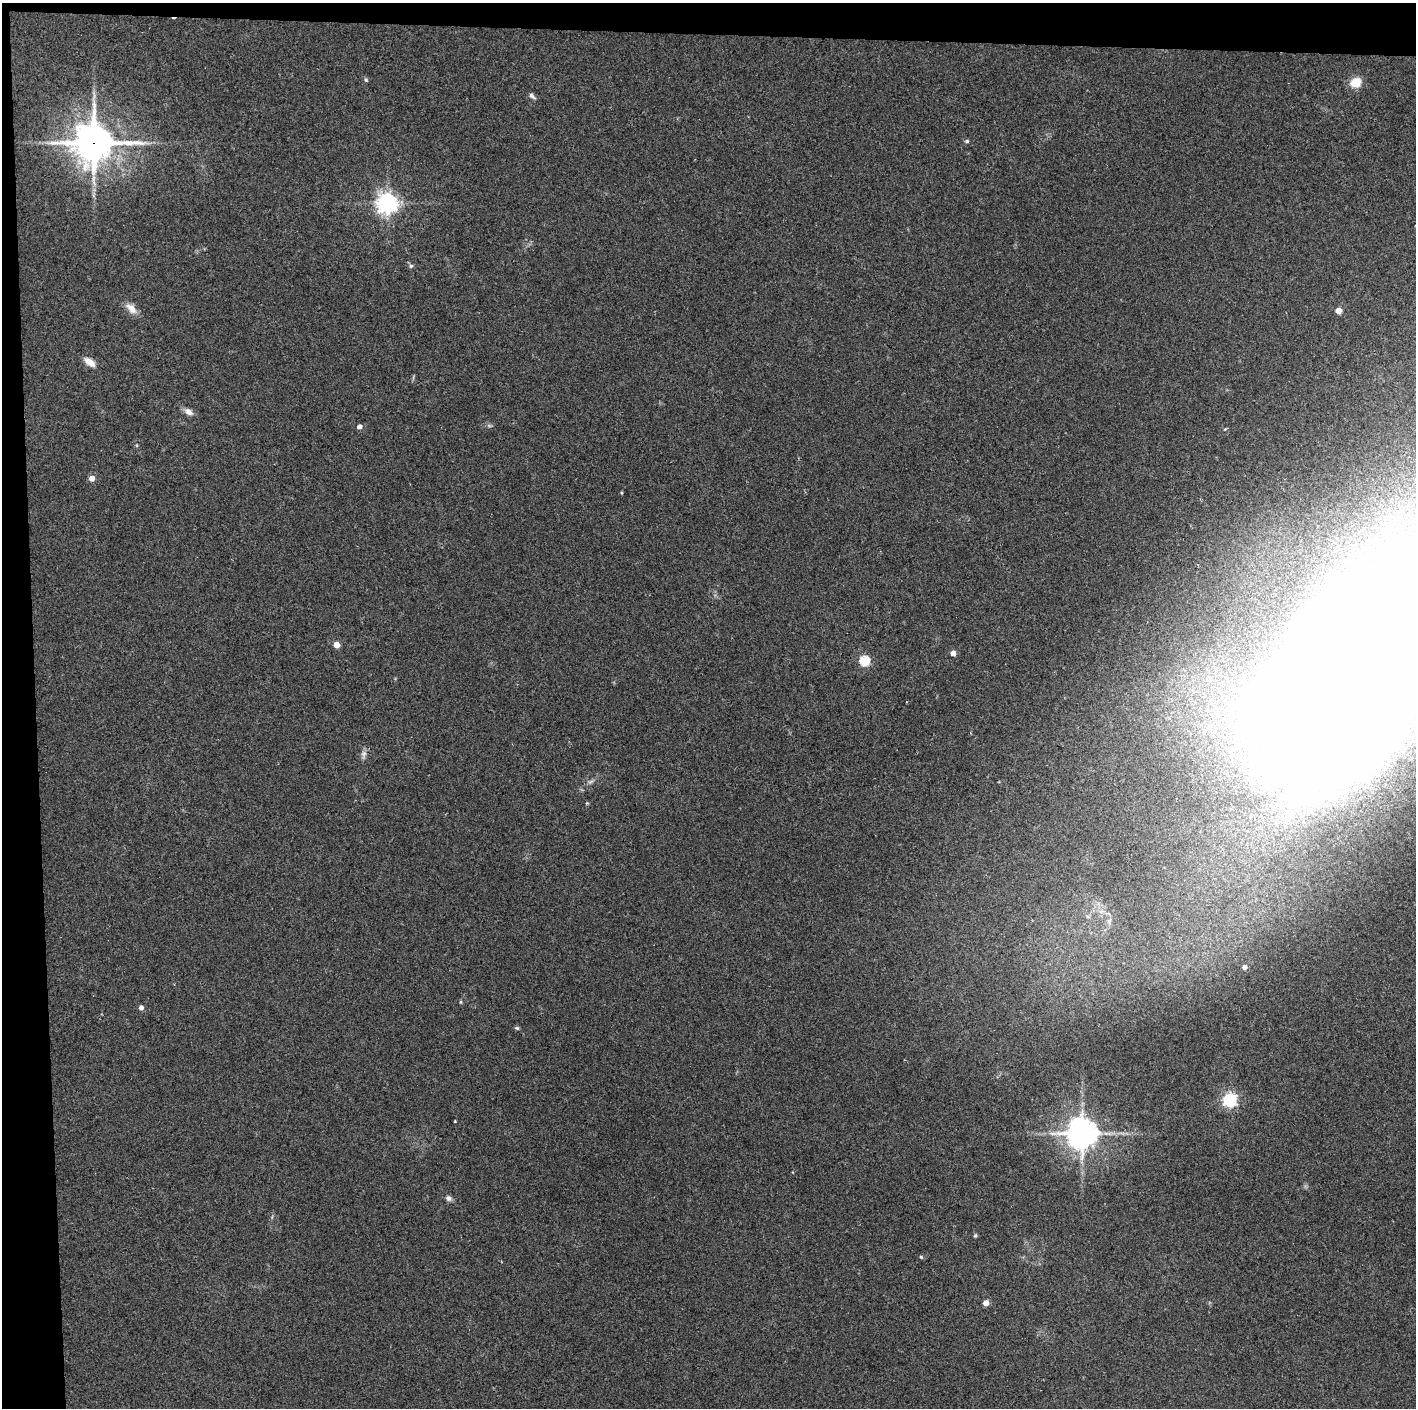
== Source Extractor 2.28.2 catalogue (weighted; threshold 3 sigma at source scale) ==
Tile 1 of 3 x 3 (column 1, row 1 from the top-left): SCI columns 1-1414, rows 2812-4217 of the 4242 x 4218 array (HDU 1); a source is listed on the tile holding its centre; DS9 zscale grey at full resolution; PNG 1418 x 1410 px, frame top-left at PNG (2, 3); no overlay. Shown black and unused: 5% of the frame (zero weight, under 2 of 3 exposures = <1% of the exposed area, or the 3 px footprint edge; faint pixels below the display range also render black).
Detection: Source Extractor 2.28.2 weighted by HDU 2 'WHT'; one run over the whole footprint, this tile lists its part. Background 0.077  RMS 0.0093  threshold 0.0418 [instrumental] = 3 sigma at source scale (4.5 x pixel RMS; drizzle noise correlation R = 1.50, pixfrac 1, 0.05/0.05 arcsec/px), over >= 5 px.
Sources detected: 34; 2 inside a brighter object's white glare — not listed; the other 32 listed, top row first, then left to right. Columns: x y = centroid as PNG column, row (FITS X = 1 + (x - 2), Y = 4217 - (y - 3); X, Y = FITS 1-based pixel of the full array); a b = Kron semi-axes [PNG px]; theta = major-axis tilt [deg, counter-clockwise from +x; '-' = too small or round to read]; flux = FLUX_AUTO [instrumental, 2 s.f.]
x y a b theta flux
366 80 5 5 - 1.4
1356 82 14 11 26 13
532 96 10 5 -42 2.6
967 141 5 5 - 1.8
94 143 14 12 2 2300
387 203 7 7 - 620
411 266 6 5 - 1.7
131 308 17 9 -45 8.1
1339 310 5 4 - 13
90 362 15 7 -36 7.5
188 412 13 8 -32 5.1
359 427 5 4 - 4.7
92 478 4 4 - 11
622 493 4 3 - 0.87
337 645 4 4 - 13
953 653 4 4 - 8.9
865 661 5 5 - 71
1352 669 176 70 60 5900
363 754 13 6 87 3.8
591 782 9 4 19 2.1
1109 921 11 3 79 2.4
1245 967 4 4 - 4.4
460 1002 6 4 90 0.95
141 1008 4 4 - 4.4
517 1028 5 5 - 1.4
1230 1100 6 6 - 200
455 1121 3 2 - 0.66
1082 1133 10 10 - 1300
449 1198 8 7 - 3
975 1236 5 4 - 1.2
921 1257 4 4 - 1.3
986 1303 4 4 - 13
Overlapping masked pixels (flux is a lower limit): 1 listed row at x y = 94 143
Isophote crosses this tile's border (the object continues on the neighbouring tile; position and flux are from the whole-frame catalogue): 1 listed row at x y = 1352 669